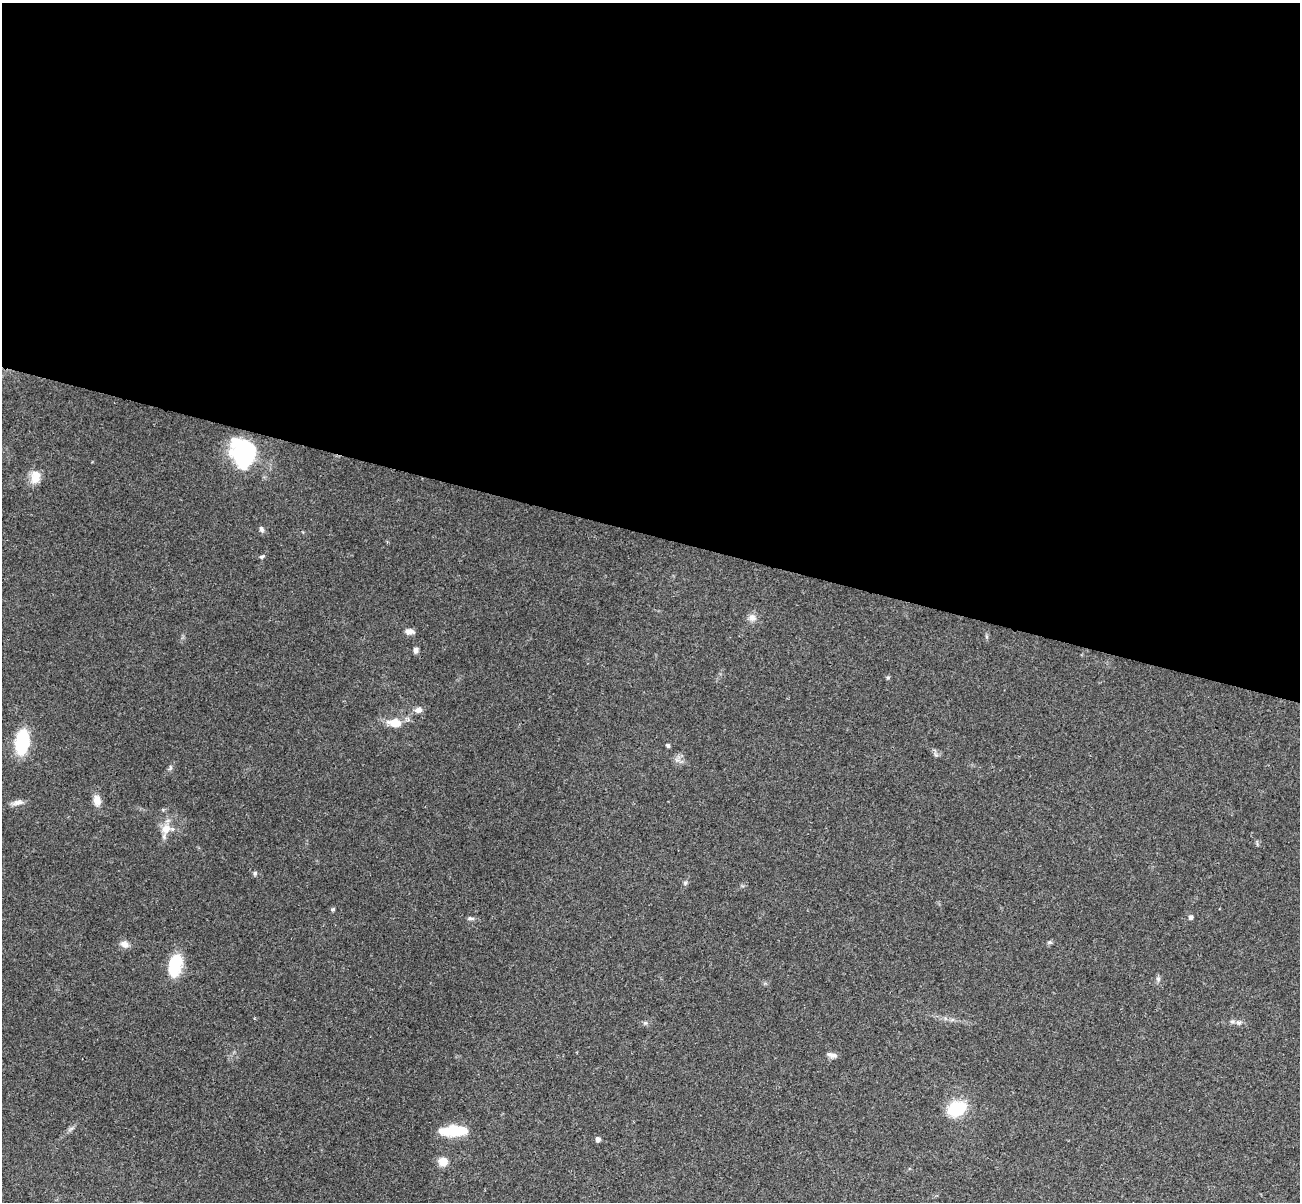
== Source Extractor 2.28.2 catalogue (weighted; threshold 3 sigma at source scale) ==
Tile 3 of 4 x 4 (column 3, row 1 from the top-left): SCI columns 2622-3919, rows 3908-5107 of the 5240 x 5291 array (HDU 1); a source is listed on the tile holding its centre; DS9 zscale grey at full resolution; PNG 1302 x 1204 px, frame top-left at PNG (2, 3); no overlay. Shown black and unused: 44% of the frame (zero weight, under 3 of 4 exposures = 6% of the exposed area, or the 3 px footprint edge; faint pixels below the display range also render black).
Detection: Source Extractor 2.28.2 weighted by HDU 2 'WHT'; one run over the whole footprint, this tile lists its part. Background 0.0482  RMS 0.0052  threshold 0.0236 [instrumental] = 3 sigma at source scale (4.5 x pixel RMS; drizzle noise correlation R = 1.50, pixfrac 1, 0.05/0.05 arcsec/px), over >= 5 px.
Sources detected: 33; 1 inside a brighter object's white glare — not listed; the other 32 listed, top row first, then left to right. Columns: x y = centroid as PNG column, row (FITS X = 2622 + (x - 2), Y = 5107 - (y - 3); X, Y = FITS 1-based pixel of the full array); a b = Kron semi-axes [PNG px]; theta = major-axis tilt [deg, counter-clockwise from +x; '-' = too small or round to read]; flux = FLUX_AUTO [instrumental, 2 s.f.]
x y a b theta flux
241 457 38 25 -67 42
36 477 16 11 75 6.8
261 529 8 6 -65 1.4
262 557 7 5 26 0.96
752 618 10 10 - 3
409 631 11 7 1 2.5
416 650 7 6 - 1.9
888 677 6 4 1 0.67
418 710 10 7 15 2.6
395 723 15 9 -5 8.5
22 742 16 9 83 45
668 746 4 4 - 0.92
170 768 8 4 71 1.1
97 800 13 9 -80 4.6
17 803 15 6 16 2.7
166 829 13 11 47 6.1
255 873 7 5 74 0.92
685 883 6 4 47 0.86
333 909 6 4 13 0.7
1191 917 5 4 - 1.8
471 918 10 4 -9 1.3
1050 942 7 5 1 0.9
124 944 11 9 -37 2.9
175 965 22 12 76 22
1158 979 7 5 -46 1.2
1232 1021 6 5 - 1.1
645 1023 5 5 - 0.86
832 1055 12 6 -8 2.2
957 1109 18 13 22 23
453 1131 25 9 2 20
598 1139 5 4 - 2.5
443 1162 9 8 - 6.4